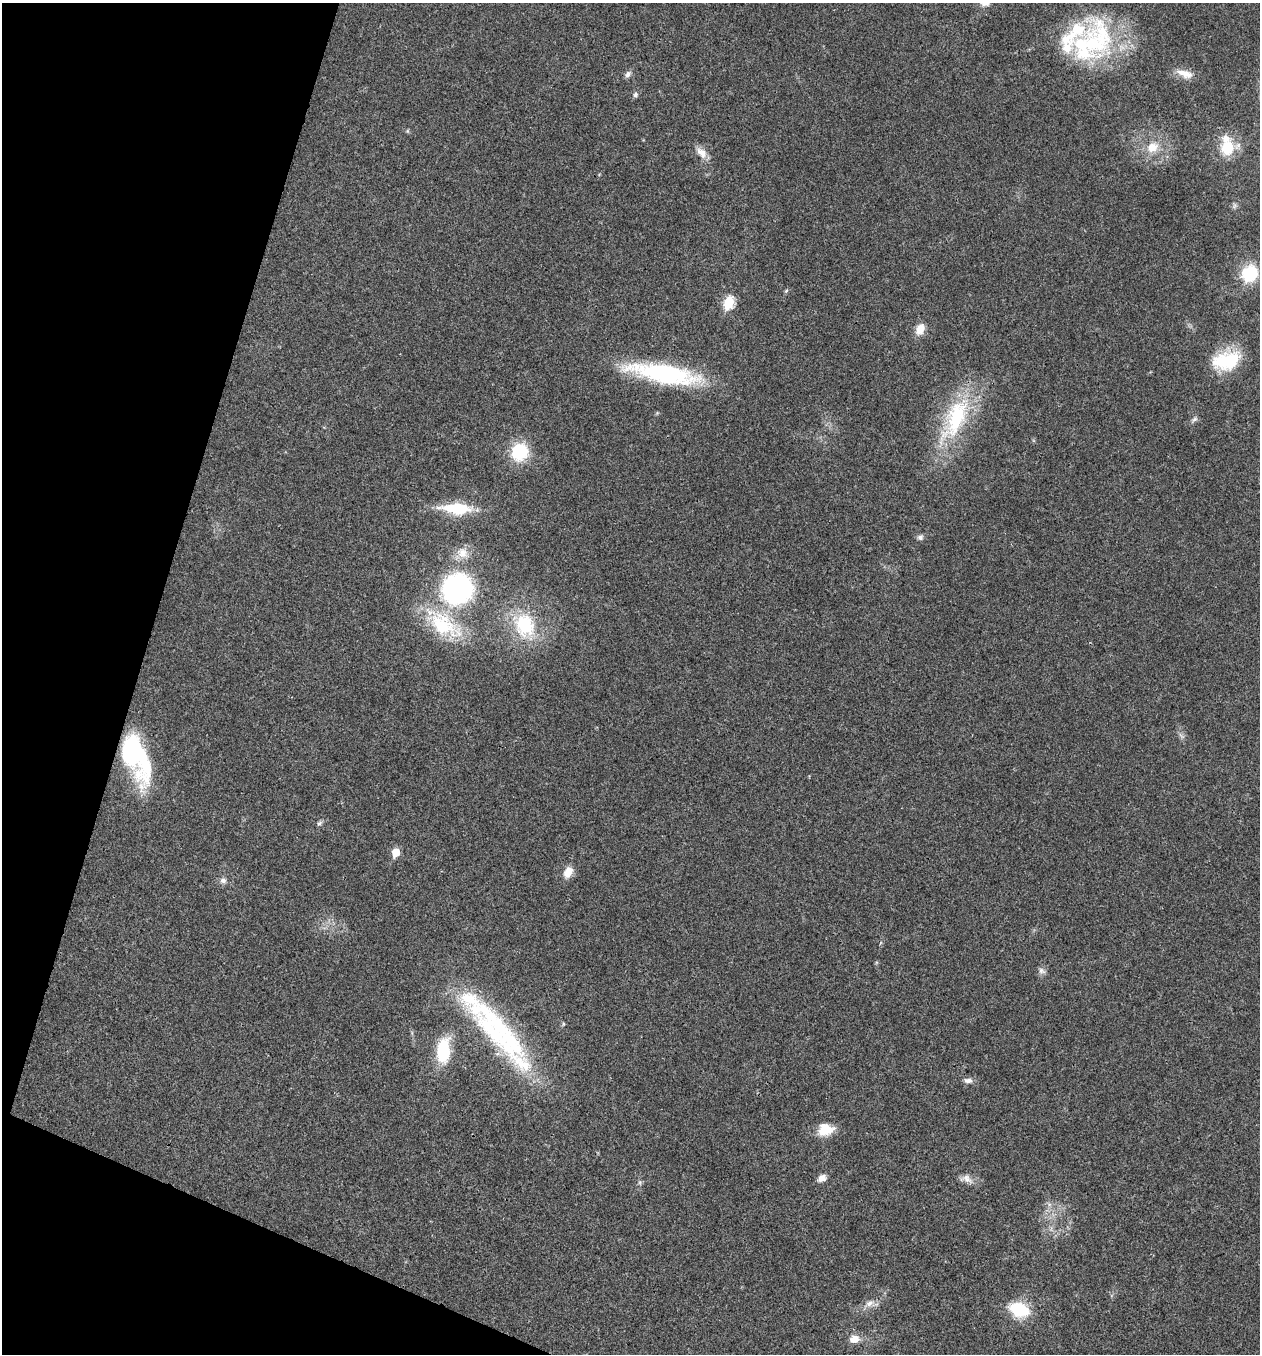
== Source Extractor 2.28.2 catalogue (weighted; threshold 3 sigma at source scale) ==
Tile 9 of 4 x 4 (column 1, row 3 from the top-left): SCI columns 266-1523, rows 1355-2706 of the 5430 x 5417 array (HDU 1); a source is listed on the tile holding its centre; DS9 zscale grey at full resolution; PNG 1262 x 1356 px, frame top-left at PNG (2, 3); no overlay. Shown black and unused: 15% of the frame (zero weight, under 3 of 4 exposures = <1% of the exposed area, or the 3 px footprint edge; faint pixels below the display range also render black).
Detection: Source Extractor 2.28.2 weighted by HDU 2 'WHT'; one run over the whole footprint, this tile lists its part. Background 0.0221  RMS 0.0041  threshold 0.0182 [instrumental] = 3 sigma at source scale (4.5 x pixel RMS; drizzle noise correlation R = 1.50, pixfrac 1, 0.05/0.05 arcsec/px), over >= 5 px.
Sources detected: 54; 1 too faint to see at this stretch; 2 inside a brighter object's white glare — not listed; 9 inside a brighter listed object's ellipse — not listed separately; the other 42 listed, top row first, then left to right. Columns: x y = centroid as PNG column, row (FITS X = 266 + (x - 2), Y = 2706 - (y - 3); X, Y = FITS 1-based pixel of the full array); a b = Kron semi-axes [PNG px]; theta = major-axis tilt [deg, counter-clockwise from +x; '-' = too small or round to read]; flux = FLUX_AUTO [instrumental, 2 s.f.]
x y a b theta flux
984 3 16 9 -16 3
1092 43 65 48 23 57
628 74 10 7 44 1.5
1185 74 24 10 -18 4.7
635 95 7 6 - 1
407 131 6 4 -90 0.49
1152 147 16 13 28 7
1227 147 15 14 - 13
702 153 18 9 -47 3.9
1234 206 9 6 61 1.1
1249 273 11 10 - 29
786 291 6 4 45 0.56
729 302 7 6 - 29
920 329 12 9 67 5.2
1226 360 35 22 17 22
664 374 67 17 -10 65
955 418 70 27 64 40
1194 419 10 5 32 1.2
520 452 21 18 63 18
456 508 35 12 -3 19
920 537 8 7 - 1.3
462 553 17 14 -31 5.3
457 589 25 24 - 88
443 624 53 25 -36 30
525 625 30 23 -70 27
130 751 55 20 -77 50
319 823 8 5 34 0.96
396 852 6 5 - 10
568 872 15 10 62 4.3
223 880 9 8 - 1.8
1042 971 10 8 -31 1.6
498 1025 118 21 -48 57
443 1051 26 14 84 20
968 1080 11 6 -3 1.9
825 1130 17 13 10 9.1
822 1178 10 7 28 2.8
966 1179 19 10 -18 3.4
640 1182 8 4 -90 0.78
1049 1204 7 4 -18 1
870 1303 14 8 28 2.9
1019 1310 21 14 -21 19
854 1339 11 8 14 4.3
Isophote crosses this tile's border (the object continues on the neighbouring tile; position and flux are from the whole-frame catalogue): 1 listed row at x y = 984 3